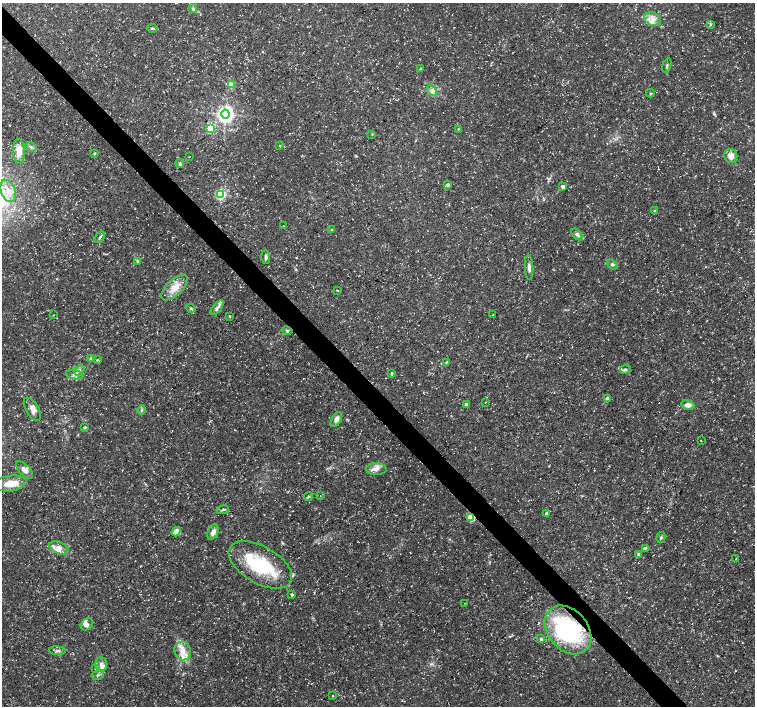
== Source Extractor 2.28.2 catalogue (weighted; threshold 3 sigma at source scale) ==
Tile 11 of 4 x 4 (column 3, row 3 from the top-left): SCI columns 3016-4520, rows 1624-3031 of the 6024 x 5998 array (HDU 1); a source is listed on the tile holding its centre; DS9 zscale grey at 2 x 2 block average (1 PNG px = mean of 2 x 2 image px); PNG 757 x 708 px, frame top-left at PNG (2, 3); each listed source drawn as its Kron ellipse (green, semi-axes under 4 px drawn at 4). Shown black and unused: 4% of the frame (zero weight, under 3 of 5 exposures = <1% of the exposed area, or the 3 px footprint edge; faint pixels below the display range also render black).
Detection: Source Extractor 2.28.2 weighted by HDU 2 'WHT'; one run over the whole footprint, this tile lists its part. Background 0.0257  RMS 0.0026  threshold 0.0116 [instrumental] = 3 sigma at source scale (4.5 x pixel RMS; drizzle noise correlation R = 1.50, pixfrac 1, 0.0396/0.0396 arcsec/px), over >= 5 px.
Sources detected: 95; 1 inside a brighter object's white glare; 1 cosmic-ray / hot-pixel residue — neither listed nor drawn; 9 inside a brighter listed object's ellipse — not listed separately; the other 84 listed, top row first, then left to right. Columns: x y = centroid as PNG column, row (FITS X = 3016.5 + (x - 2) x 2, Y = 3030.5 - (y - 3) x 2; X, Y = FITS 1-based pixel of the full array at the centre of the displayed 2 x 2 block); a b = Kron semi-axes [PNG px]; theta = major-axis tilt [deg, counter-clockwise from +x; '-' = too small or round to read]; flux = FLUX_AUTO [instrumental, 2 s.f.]
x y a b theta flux
193 9 4 4 - 1
653 19 9 6 -29 4
711 24 3 3 - 0.69
152 28 5 3 - 0.78
667 65 7 2 71 0.81
421 69 4 3 - 0.66
231 85 3 3 - 14
432 90 6 3 -46 1.3
650 93 4 2 - 0.54
225 114 4 4 - 270
210 128 3 3 - 43
458 129 3 2 - 0.47
372 134 3 2 - 0.39
280 146 3 2 - 0.39
31 147 6 3 -33 1.1
19 151 12 6 -88 8
94 153 4 3 - 0.63
190 156 2 2 - 0.19
731 156 7 6 - 5.1
180 163 4 3 - 0.91
448 185 2 2 - 2
563 186 2 2 - 4
8 191 11 7 -68 6.9
221 194 3 3 - 71
655 210 3 2 - 0.45
283 226 2 2 - 0.28
331 230 3 2 - 0.33
577 234 7 4 -44 1.6
100 237 6 3 53 1.1
266 257 7 3 -87 1.4
138 261 3 3 - 0.57
612 264 6 3 -36 1.1
529 267 13 3 -87 2.3
175 287 17 8 43 7.3
337 290 3 2 - 0.4
191 308 5 2 - 0.75
217 308 9 3 49 2
493 314 2 2 - 0.32
54 315 2 2 - 0.24
229 316 2 2 - 0.6
287 331 5 3 - 0.85
90 359 4 2 - 0.52
97 360 3 2 - 0.45
446 362 3 3 - 0.53
625 369 5 4 - 1.5
79 370 6 3 38 1.6
392 373 3 3 - 0.65
74 375 8 5 -12 2.4
607 399 3 3 - 3.8
485 402 2 2 - 0.29
466 404 4 3 - 0.88
688 405 7 5 -11 3.1
32 409 13 6 -59 3.5
141 410 5 3 - 1.1
336 419 8 4 60 3.4
85 427 3 3 - 0.81
701 441 2 2 - 0.27
376 469 10 6 -2 3.3
24 470 11 5 -46 3.1
10 483 16 7 8 9.1
320 496 2 2 - 0.19
308 497 4 3 - 0.62
223 510 6 2 11 0.88
546 513 4 3 - 0.73
471 517 3 3 - 29
176 532 5 4 - 5.1
213 532 8 5 66 2.8
661 537 5 3 - 0.85
59 548 10 6 -24 3.6
645 548 3 3 - 3.8
638 554 3 3 - 1.2
736 559 3 2 - 0.43
260 565 35 18 -30 42
292 595 3 2 - 1.2
465 603 2 2 - 0.21
87 624 7 5 45 2
568 630 27 20 -49 80
541 639 4 4 - 1
57 651 8 3 -3 1.5
183 651 9 8 - 5.9
101 664 7 6 - 2.7
95 668 4 3 - 0.59
98 675 6 3 12 0.96
333 696 2 2 - 0.35
Overlapping masked pixels (flux is a lower limit): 2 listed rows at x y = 471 517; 568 630
Diffuse or blended objects may show on this block-average render without a row.